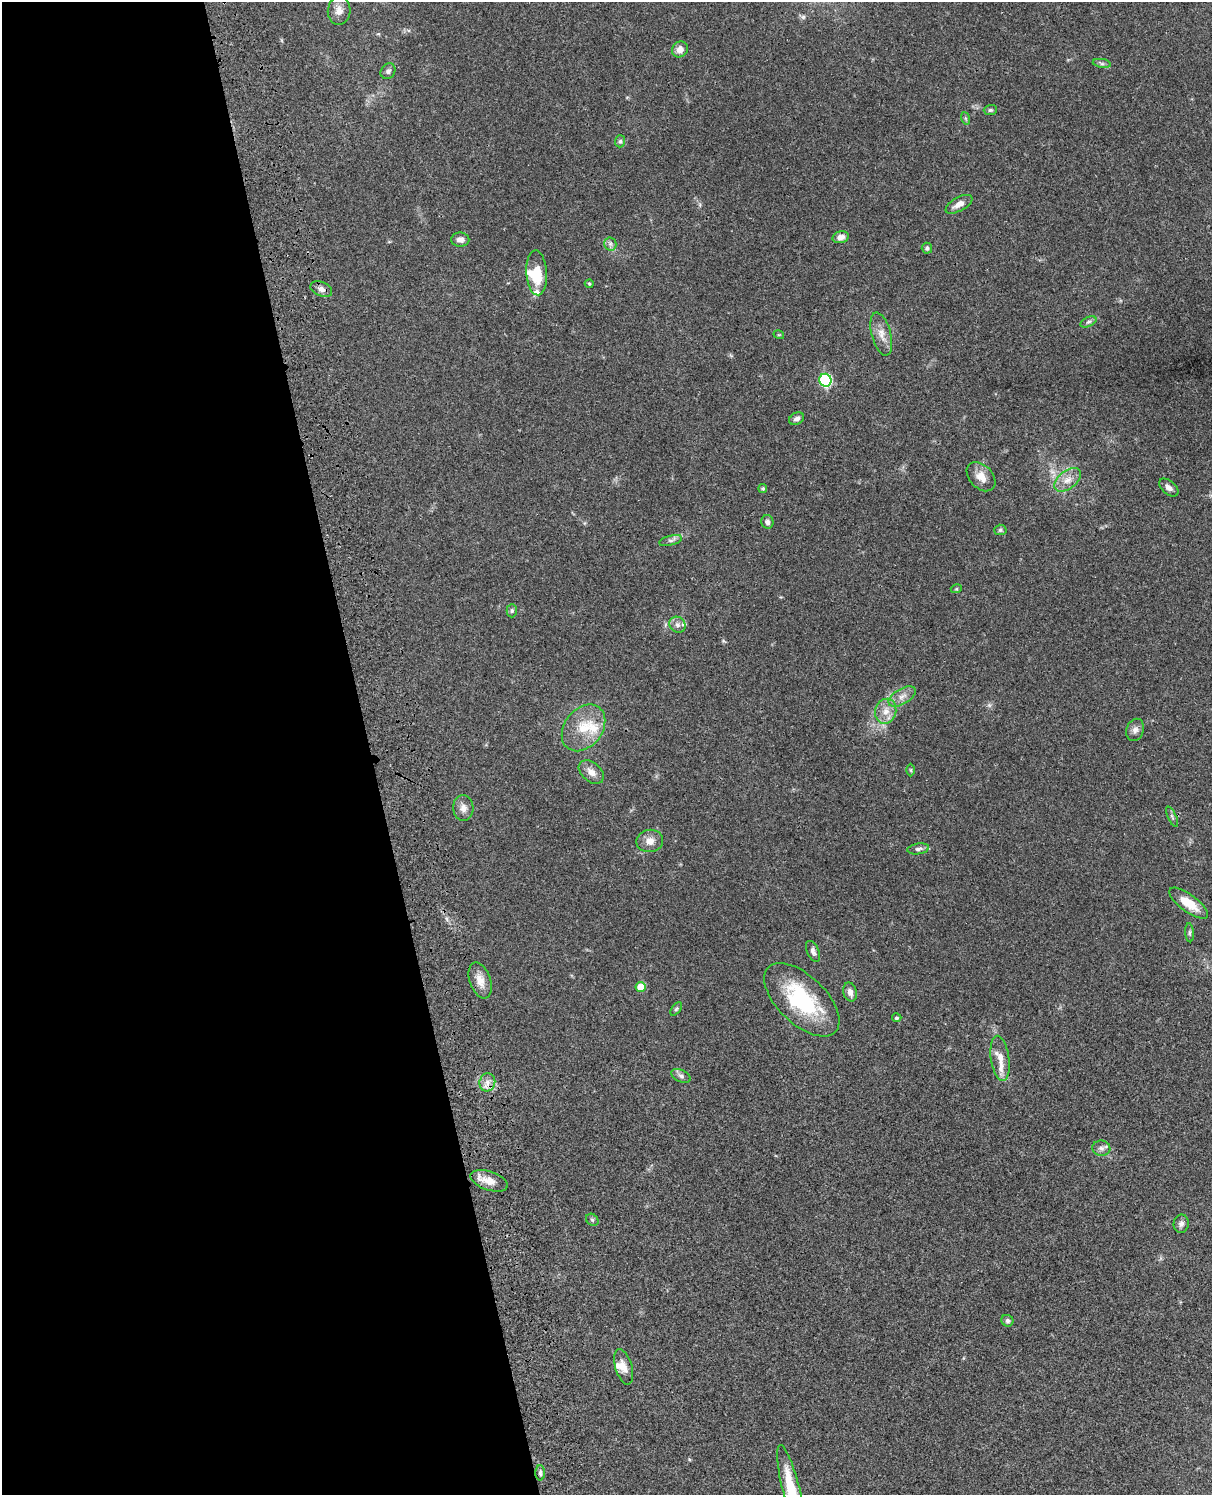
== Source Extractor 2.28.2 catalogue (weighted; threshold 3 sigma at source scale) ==
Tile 5 of 4 x 3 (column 1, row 2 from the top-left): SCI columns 121-1330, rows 1773-3265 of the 5081 x 4925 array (HDU 1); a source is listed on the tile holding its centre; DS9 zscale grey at full resolution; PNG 1214 x 1497 px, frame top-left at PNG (2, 2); each listed source drawn as its Kron ellipse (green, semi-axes under 4 px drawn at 4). Shown black and unused: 31% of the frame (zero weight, under 3 of 4 exposures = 6% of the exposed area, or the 3 px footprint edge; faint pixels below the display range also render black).
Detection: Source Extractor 2.28.2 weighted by HDU 2 'WHT'; one run over the whole footprint, this tile lists its part. Background 0.0771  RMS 0.0058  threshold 0.026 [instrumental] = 3 sigma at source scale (4.5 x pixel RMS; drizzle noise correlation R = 1.50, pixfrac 1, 0.05/0.05 arcsec/px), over >= 5 px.
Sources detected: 67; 1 too faint to see at this stretch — neither listed nor drawn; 6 inside a brighter listed object's ellipse — not listed separately; the other 60 listed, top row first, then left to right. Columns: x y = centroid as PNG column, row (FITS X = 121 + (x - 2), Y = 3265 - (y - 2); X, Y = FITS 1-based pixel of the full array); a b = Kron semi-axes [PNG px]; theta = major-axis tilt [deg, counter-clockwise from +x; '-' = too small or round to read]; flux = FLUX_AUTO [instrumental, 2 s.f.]
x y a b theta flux
339 11 14 11 84 4.7
680 49 8 7 - 3.8
1102 63 9 4 -9 1.3
388 71 8 7 - 1.7
990 110 7 5 2 1
965 118 6 4 -71 0.8
620 141 6 5 - 1.1
959 204 15 7 29 4.5
841 237 8 5 13 3.3
460 240 9 7 -3 2.8
610 244 6 6 - 1.5
927 248 5 5 - 1.5
537 273 22 10 -86 15
589 284 4 4 - 0.57
321 289 11 7 -23 2.9
1088 322 8 4 26 1.3
881 334 22 9 -75 5.7
779 335 5 3 - 0.5
825 380 6 6 - 70
797 419 8 5 29 2.2
981 477 17 11 -46 6.4
1068 480 15 9 36 5.6
763 488 4 4 - 1
1169 488 11 6 -40 2.5
767 522 7 6 - 2.1
1000 530 6 5 - 1
671 541 12 4 14 1.6
956 589 5 3 - 0.55
512 611 6 5 - 1.1
677 625 8 7 - 2.2
902 697 15 7 31 4.1
886 711 13 10 74 5.8
584 728 26 19 52 16
1135 730 11 8 70 2.6
911 770 6 4 -89 0.69
591 772 14 9 -41 4.7
463 808 13 10 -87 4
1172 817 11 4 -65 1.2
650 841 13 11 9 5
918 849 11 5 8 1.8
1189 903 23 8 -36 11
1190 933 9 4 -86 1.1
813 951 11 6 -66 2
480 980 19 10 -71 6.1
641 987 5 5 - 9.6
850 992 9 6 -76 3
802 1000 47 24 -44 49
676 1009 8 4 54 0.9
897 1018 5 4 - 0.88
1000 1058 23 9 -82 6.4
681 1076 10 6 -24 1.9
487 1082 9 8 - 3.3
1101 1148 9 7 -8 2.3
489 1181 19 9 -19 7.3
592 1220 7 5 -44 0.99
1181 1224 9 7 80 2.2
1007 1321 6 5 - 1.4
624 1367 18 8 -73 5.3
540 1473 7 4 -90 1.2
791 1489 46 8 -76 23
Isophote crosses this tile's border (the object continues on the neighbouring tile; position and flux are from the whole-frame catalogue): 1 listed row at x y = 791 1489